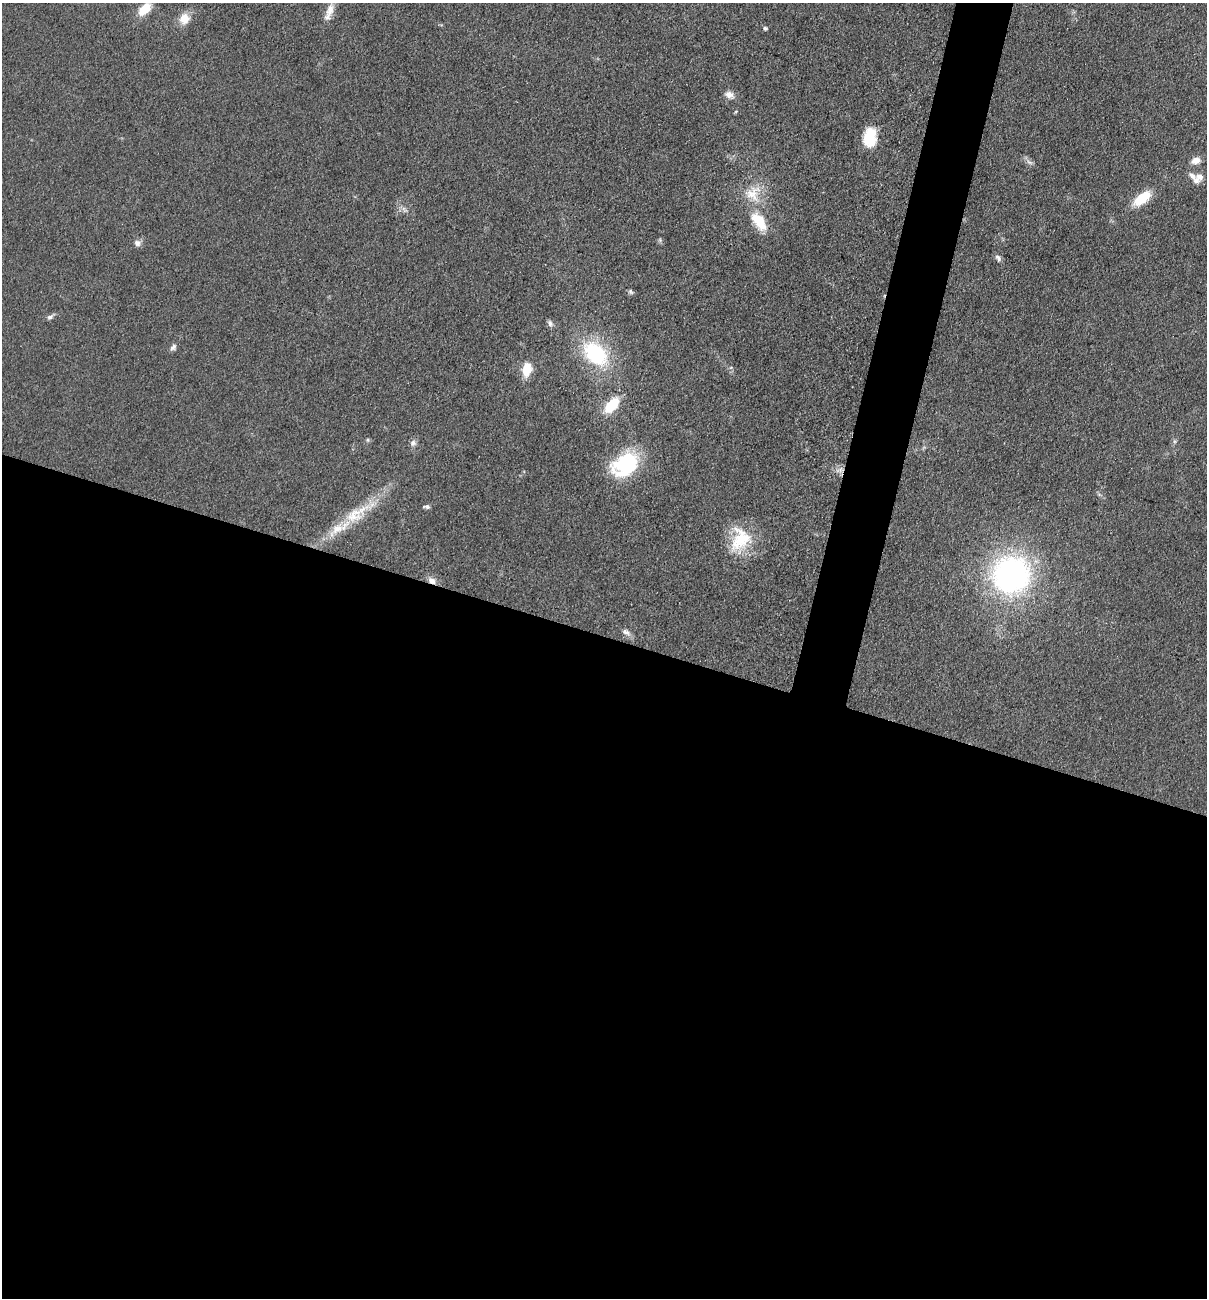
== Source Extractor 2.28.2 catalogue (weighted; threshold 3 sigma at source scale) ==
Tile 14 of 4 x 4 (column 2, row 4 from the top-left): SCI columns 1387-2591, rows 2-1297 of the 5254 x 5200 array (HDU 1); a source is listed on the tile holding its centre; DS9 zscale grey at full resolution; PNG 1209 x 1300 px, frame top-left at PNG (2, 3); no overlay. Shown black and unused: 54% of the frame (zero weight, under 3 of 5 exposures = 3% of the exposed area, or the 3 px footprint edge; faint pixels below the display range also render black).
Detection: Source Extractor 2.28.2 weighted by HDU 2 'WHT'; one run over the whole footprint, this tile lists its part. Background 0.119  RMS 0.008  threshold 0.0358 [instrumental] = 3 sigma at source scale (4.5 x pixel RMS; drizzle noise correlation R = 1.50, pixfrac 1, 0.05/0.05 arcsec/px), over >= 5 px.
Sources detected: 35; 3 inside a brighter listed object's ellipse — not listed separately; the other 32 listed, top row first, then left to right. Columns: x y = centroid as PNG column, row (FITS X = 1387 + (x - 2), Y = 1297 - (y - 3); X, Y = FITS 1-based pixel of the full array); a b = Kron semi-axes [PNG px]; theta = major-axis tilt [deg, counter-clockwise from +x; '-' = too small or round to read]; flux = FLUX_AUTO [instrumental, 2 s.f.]
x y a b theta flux
144 9 20 11 44 15
330 10 21 10 74 9.9
184 19 13 11 67 12
765 28 5 5 - 1.7
729 95 13 9 -23 5.4
870 137 20 13 82 23
1196 161 13 9 17 6.5
1029 162 10 5 -27 2.9
1192 176 13 7 -37 5.1
753 194 26 23 69 24
1142 198 23 11 37 22
404 209 11 5 -63 2.8
759 221 30 15 -55 24
660 240 6 5 - 1.4
137 243 10 9 - 3.7
998 258 10 6 -62 3
630 292 7 5 -55 1.7
50 317 11 5 34 2.7
550 323 9 6 -57 2.6
173 347 10 7 62 2.8
595 353 27 18 -44 73
527 369 14 9 81 17
611 405 16 9 48 31
368 440 6 5 - 1.3
413 443 9 8 - 3.2
625 464 31 22 37 75
426 507 9 4 0 1.9
358 513 58 17 32 39
741 539 35 24 39 37
1011 575 37 36 - 230
432 581 10 7 -32 5.5
626 632 14 7 -33 4.1
Overlapping masked pixels (flux is a lower limit): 1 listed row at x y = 432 581